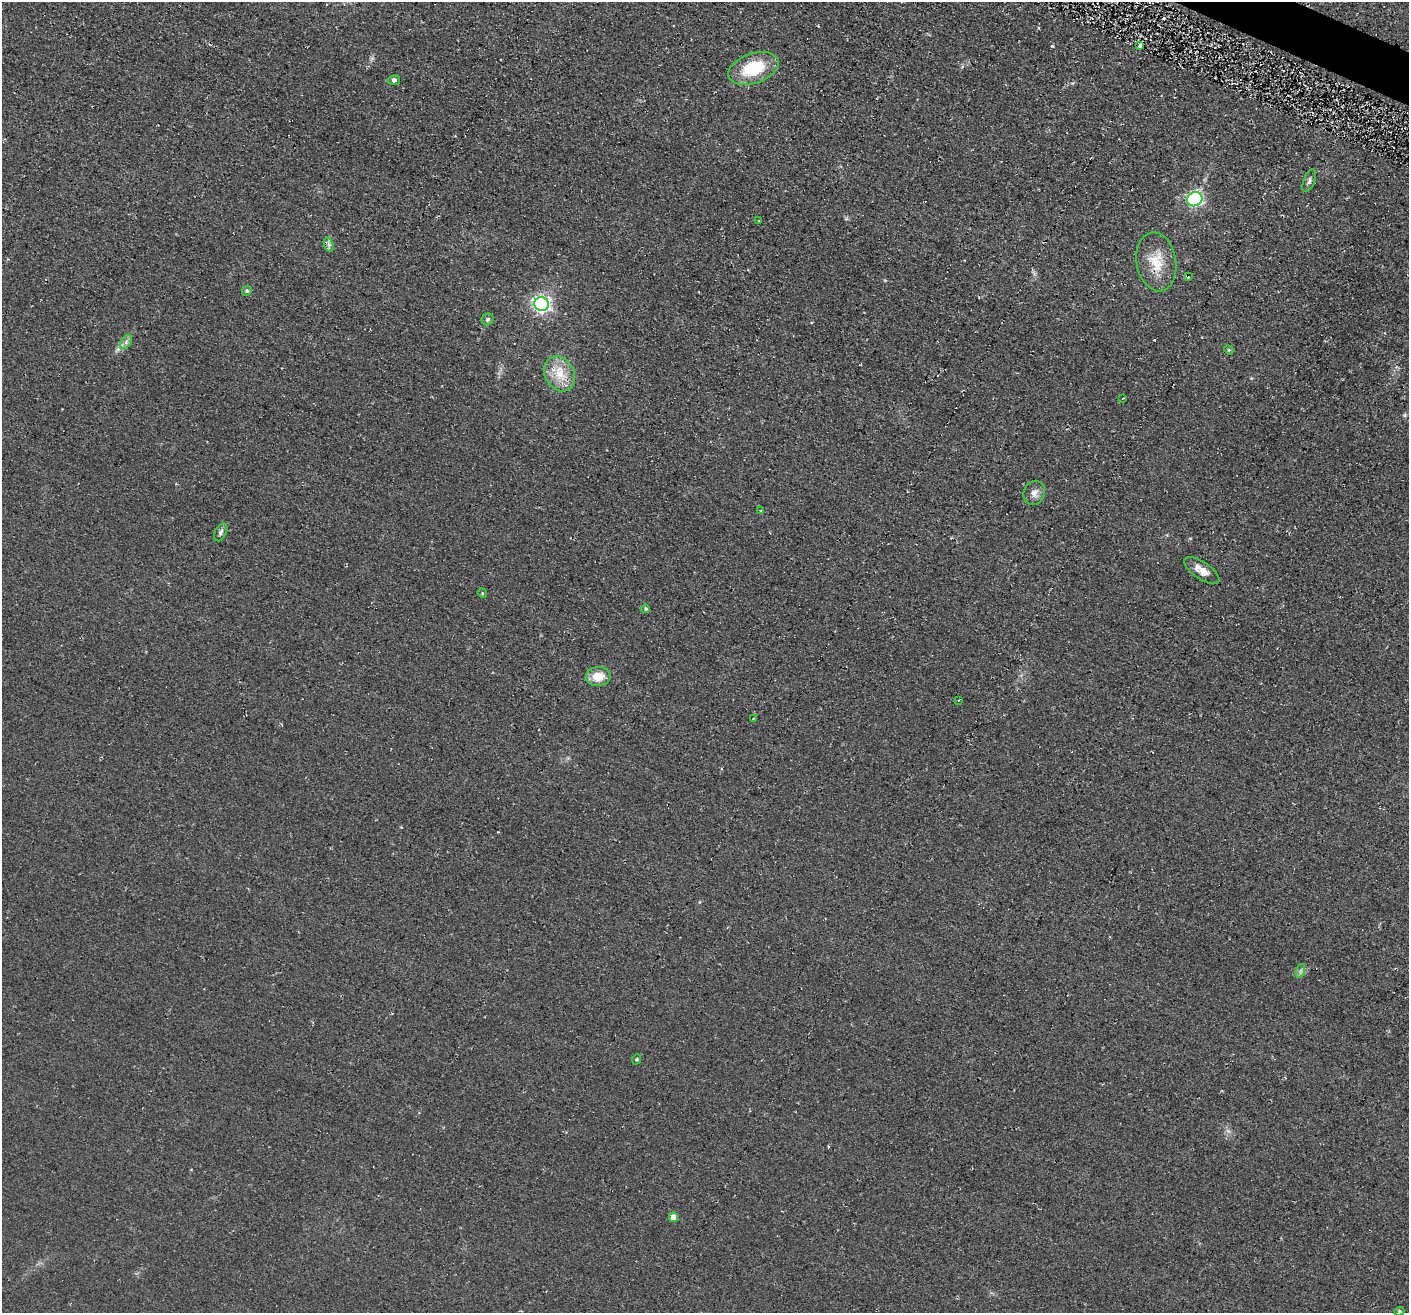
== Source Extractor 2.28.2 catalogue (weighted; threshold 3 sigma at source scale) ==
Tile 10 of 4 x 4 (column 2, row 3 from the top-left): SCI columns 1454-2860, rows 1635-2945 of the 5705 x 5727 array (HDU 1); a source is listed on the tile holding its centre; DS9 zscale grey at full resolution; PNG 1411 x 1315 px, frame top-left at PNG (2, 2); each listed source drawn as its Kron ellipse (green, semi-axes under 4 px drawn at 4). Shown black and unused: <1% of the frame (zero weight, under 2 of 3 exposures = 3% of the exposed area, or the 3 px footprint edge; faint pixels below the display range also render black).
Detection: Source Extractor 2.28.2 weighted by HDU 2 'WHT'; one run over the whole footprint, this tile lists its part. Background 0.0808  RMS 0.014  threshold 0.0651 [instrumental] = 3 sigma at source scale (4.5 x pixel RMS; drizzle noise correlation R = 1.50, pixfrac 1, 0.05/0.05 arcsec/px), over >= 5 px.
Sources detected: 30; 1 cosmic-ray / hot-pixel residue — neither listed nor drawn; the other 29 listed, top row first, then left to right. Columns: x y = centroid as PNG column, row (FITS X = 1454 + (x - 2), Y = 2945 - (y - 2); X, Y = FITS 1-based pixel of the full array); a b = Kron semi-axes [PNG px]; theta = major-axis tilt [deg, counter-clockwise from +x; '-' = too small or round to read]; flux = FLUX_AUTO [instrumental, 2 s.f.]
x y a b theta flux
1140 46 3 3 - 5.2
754 68 26 15 19 63
394 80 6 5 - 3.7
1309 181 12 5 68 4.7
1195 199 8 7 - 290
759 221 3 3 - 1.3
329 245 7 4 -72 3.5
1156 262 30 19 -80 37
1188 277 3 2 - 1.6
247 291 5 4 - 1.9
541 304 7 7 - 420
488 319 6 5 - 2.9
126 342 8 5 58 4.3
1229 350 5 4 - 1.4
560 374 18 14 -61 29
1123 398 2 2 - 1.3
1034 493 12 10 69 9.2
761 511 4 4 - 1.4
221 532 9 5 63 4.3
1202 570 20 8 -34 15
482 593 5 4 - 1.3
646 609 4 4 - 2.5
598 676 13 9 5 22
958 700 3 3 - 1.1
753 719 4 4 - 1.7
1300 971 7 4 70 3
637 1059 5 3 - 1.6
674 1217 5 4 - 16
1399 1311 5 4 - 1.9